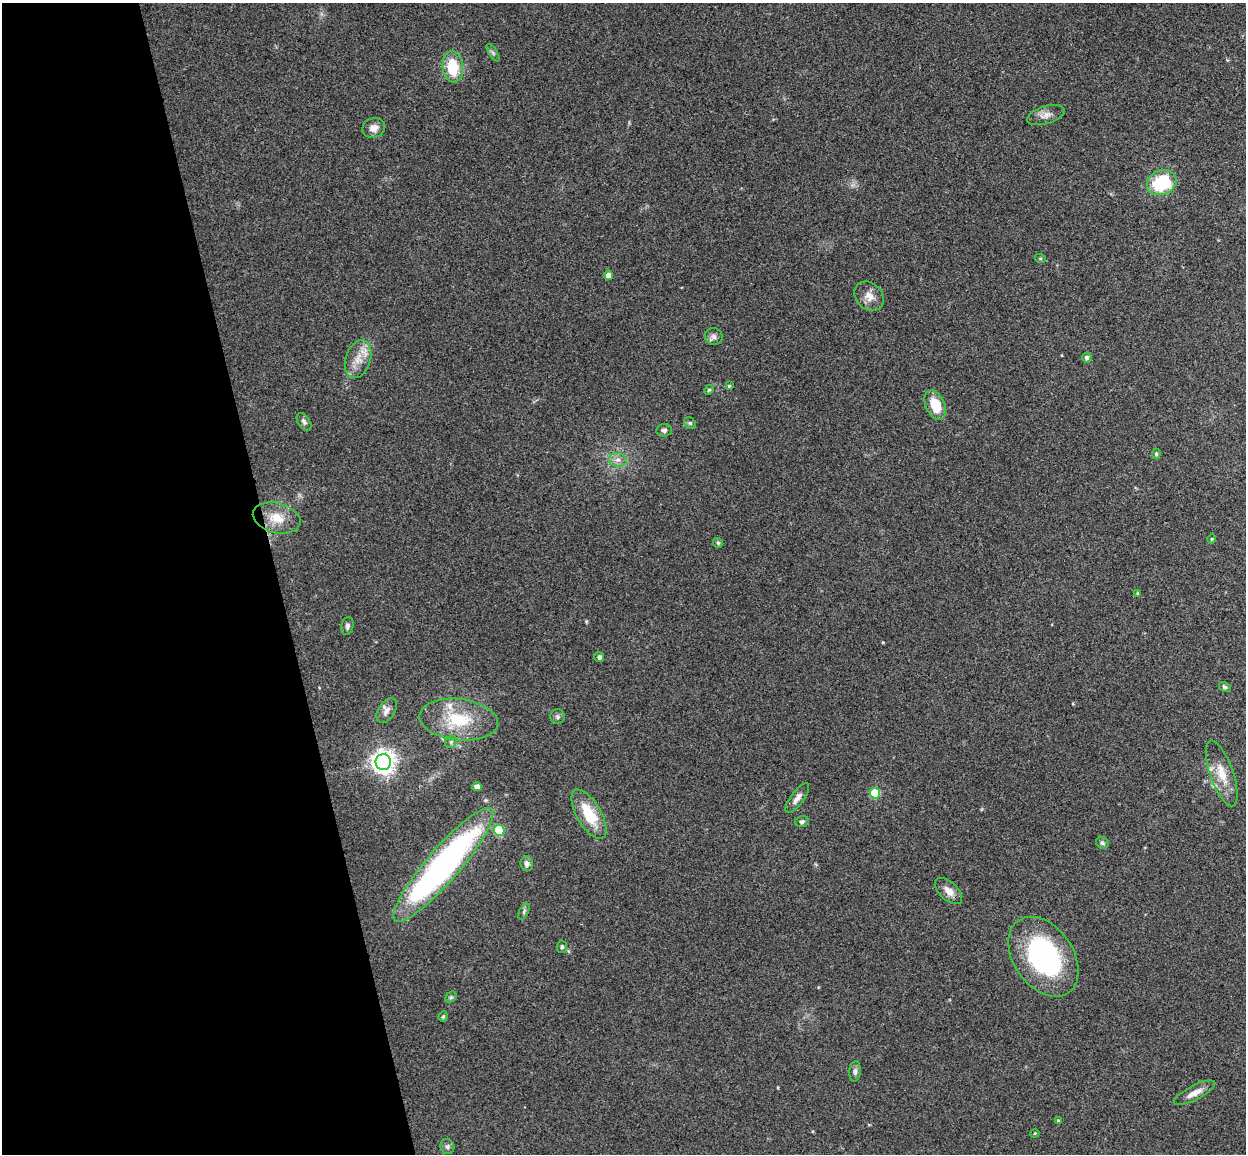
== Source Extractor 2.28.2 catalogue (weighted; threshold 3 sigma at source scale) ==
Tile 5 of 4 x 4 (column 1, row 2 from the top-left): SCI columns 58-1301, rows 2457-3608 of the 5088 x 5029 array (HDU 1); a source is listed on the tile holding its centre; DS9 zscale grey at full resolution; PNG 1248 x 1156 px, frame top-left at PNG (2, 3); each listed source drawn as its Kron ellipse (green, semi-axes under 4 px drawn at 4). Shown black and unused: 22% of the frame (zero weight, under 3 of 4 exposures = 6% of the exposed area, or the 3 px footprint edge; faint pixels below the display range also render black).
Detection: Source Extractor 2.28.2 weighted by HDU 2 'WHT'; one run over the whole footprint, this tile lists its part. Background 0.0709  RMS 0.0075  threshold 0.0339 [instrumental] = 3 sigma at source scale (4.5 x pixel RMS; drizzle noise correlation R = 1.50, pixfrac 1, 0.05/0.05 arcsec/px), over >= 5 px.
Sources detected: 53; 1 inside a brighter listed object's ellipse — not listed separately; the other 52 listed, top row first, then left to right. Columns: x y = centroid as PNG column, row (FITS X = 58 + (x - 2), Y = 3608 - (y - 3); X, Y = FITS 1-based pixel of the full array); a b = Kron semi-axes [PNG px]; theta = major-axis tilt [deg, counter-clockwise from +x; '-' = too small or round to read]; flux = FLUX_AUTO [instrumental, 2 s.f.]
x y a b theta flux
493 53 10 4 -57 1.6
453 67 16 10 -83 25
1046 115 19 9 16 5.6
374 128 11 9 19 4.9
1162 183 15 12 23 41
1040 258 5 3 - 0.85
608 275 5 4 - 4.6
869 296 16 13 -46 7.8
714 336 9 8 - 3
1087 358 5 5 - 2.3
358 359 19 12 72 11
729 386 4 4 - 0.98
709 390 5 4 - 1
935 405 15 9 -66 18
304 422 10 5 -55 2.1
690 423 6 5 - 1.3
664 430 8 6 6 2
1156 454 5 4 - 1.4
618 460 9 7 -11 3.8
277 518 24 15 -14 16
1212 539 4 4 - 0.85
718 543 5 4 - 1.5
1138 593 4 4 - 1.3
347 626 9 6 77 2.1
599 657 5 4 - 2.4
1225 687 6 4 -32 1.5
387 710 14 8 57 4.2
558 717 7 7 - 1.8
459 720 39 20 -7 38
451 742 6 5 - 1.6
383 762 8 7 - 610
1222 773 34 11 -70 15
477 787 5 4 - 4.6
875 793 5 5 - 34
797 798 18 6 54 4.6
589 814 28 12 -60 27
802 822 7 5 14 1.8
499 830 5 5 - 38
1102 843 7 5 -35 1.5
527 864 7 6 - 2.9
443 865 74 16 49 280
948 891 17 9 -43 6.8
524 911 9 4 65 1.7
562 947 6 5 - 1.4
1043 957 44 30 -55 110
451 997 6 5 - 1.2
443 1016 5 4 - 1
855 1071 10 5 85 2.3
1194 1093 23 7 27 7.3
1058 1120 4 3 - 0.75
1035 1133 5 3 - 0.76
447 1147 8 7 - 2